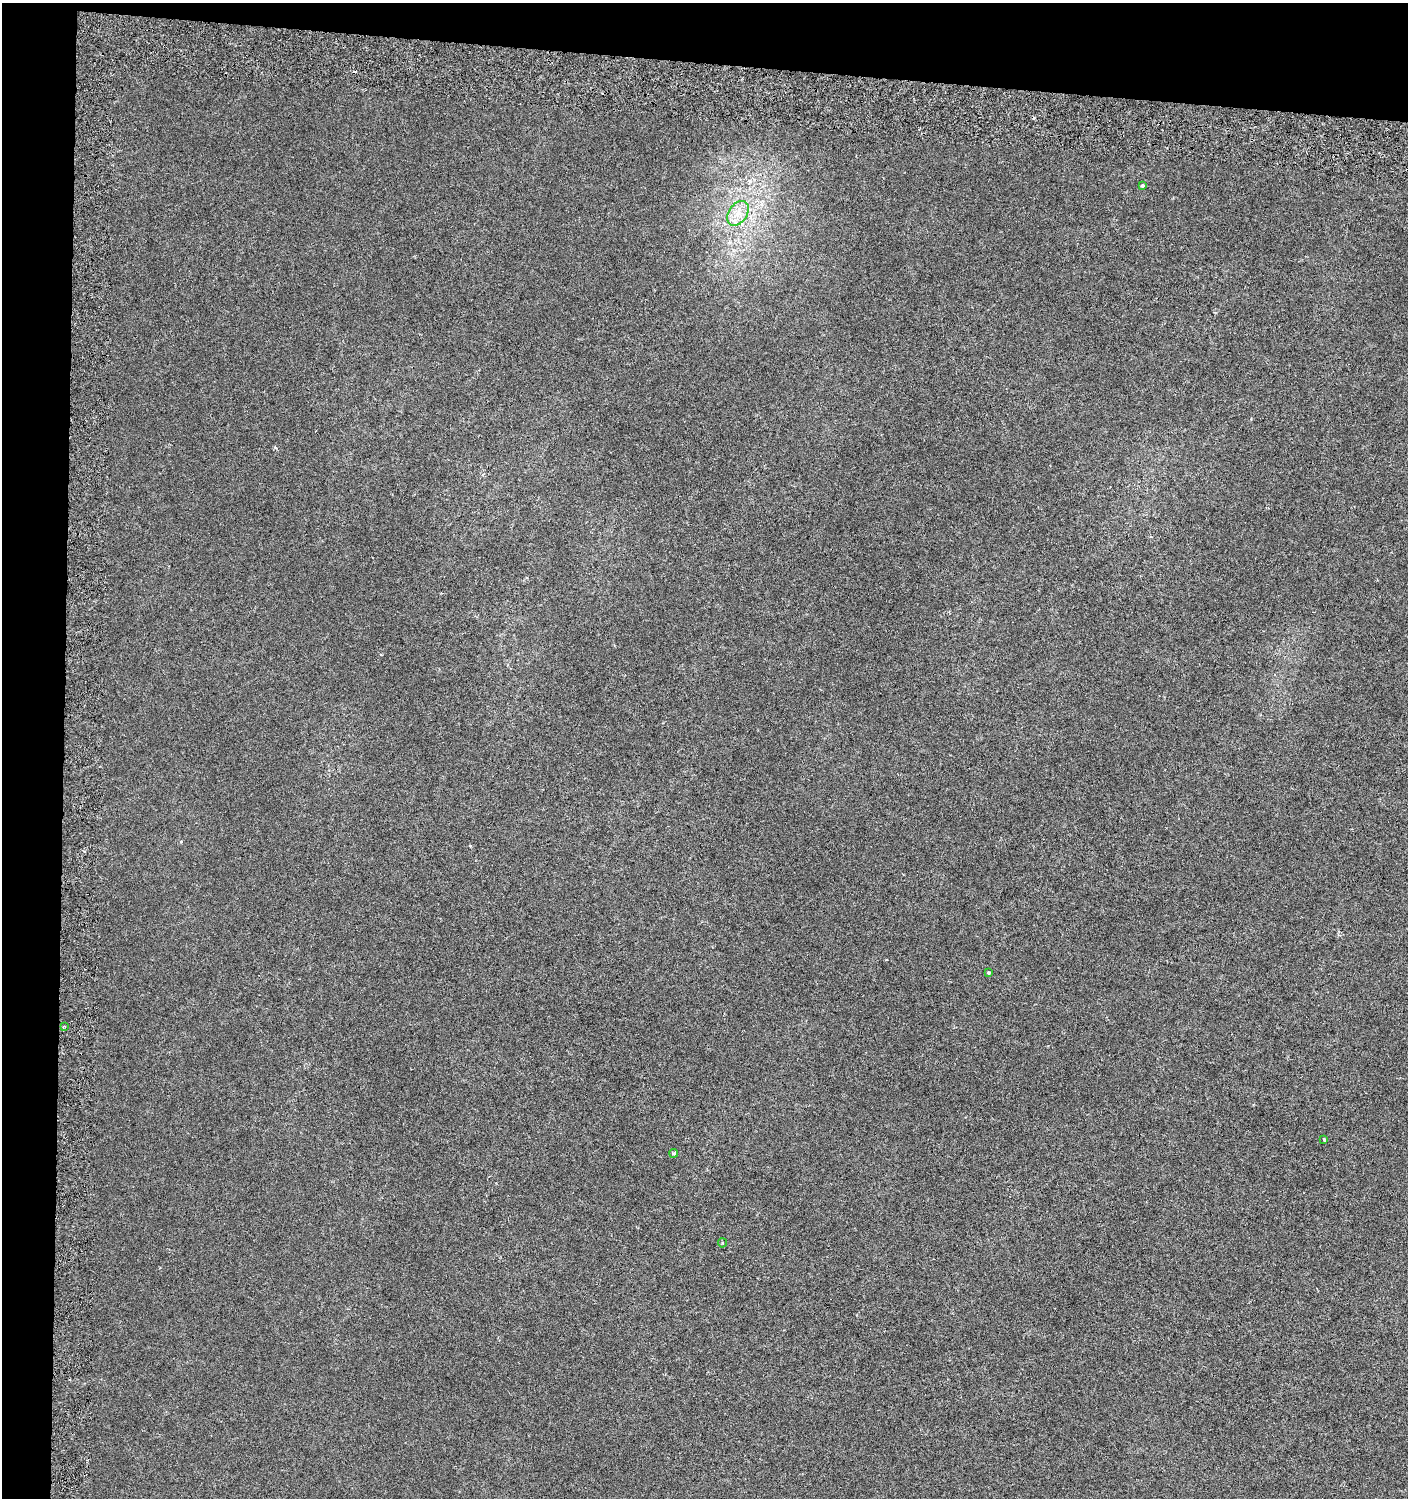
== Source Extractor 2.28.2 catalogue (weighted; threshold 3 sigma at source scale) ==
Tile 1 of 3 x 3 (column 1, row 1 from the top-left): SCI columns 332-1737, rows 3051-4546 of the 4826 x 4614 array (HDU 1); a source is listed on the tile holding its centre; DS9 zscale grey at full resolution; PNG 1410 x 1500 px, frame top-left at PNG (2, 3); each listed source drawn as its Kron ellipse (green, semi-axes under 4 px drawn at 4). Shown black and unused: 8% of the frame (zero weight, under 3 of 6 exposures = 5% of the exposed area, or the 3 px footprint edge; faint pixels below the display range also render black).
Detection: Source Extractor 2.28.2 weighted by HDU 2 'WHT'; one run over the whole footprint, this tile lists its part. Background 0.00135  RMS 0.0021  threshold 0.00839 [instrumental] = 3 sigma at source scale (4.09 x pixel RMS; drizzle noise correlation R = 1.36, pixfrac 0.8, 0.0396/0.0396 arcsec/px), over >= 5 px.
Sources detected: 8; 1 cosmic-ray / hot-pixel residue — neither listed nor drawn; the other 7 listed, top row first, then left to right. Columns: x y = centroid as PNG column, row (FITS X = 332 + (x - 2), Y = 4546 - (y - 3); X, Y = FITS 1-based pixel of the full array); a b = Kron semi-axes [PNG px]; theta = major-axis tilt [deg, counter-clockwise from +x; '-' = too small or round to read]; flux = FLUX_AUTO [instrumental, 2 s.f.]
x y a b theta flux
1142 186 3 3 - 0.46
738 213 13 9 56 2.3
988 973 3 3 - 0.35
65 1026 4 3 - 0.21
1324 1139 4 3 - 0.29
674 1153 4 4 - 0.32
722 1243 4 4 - 0.28